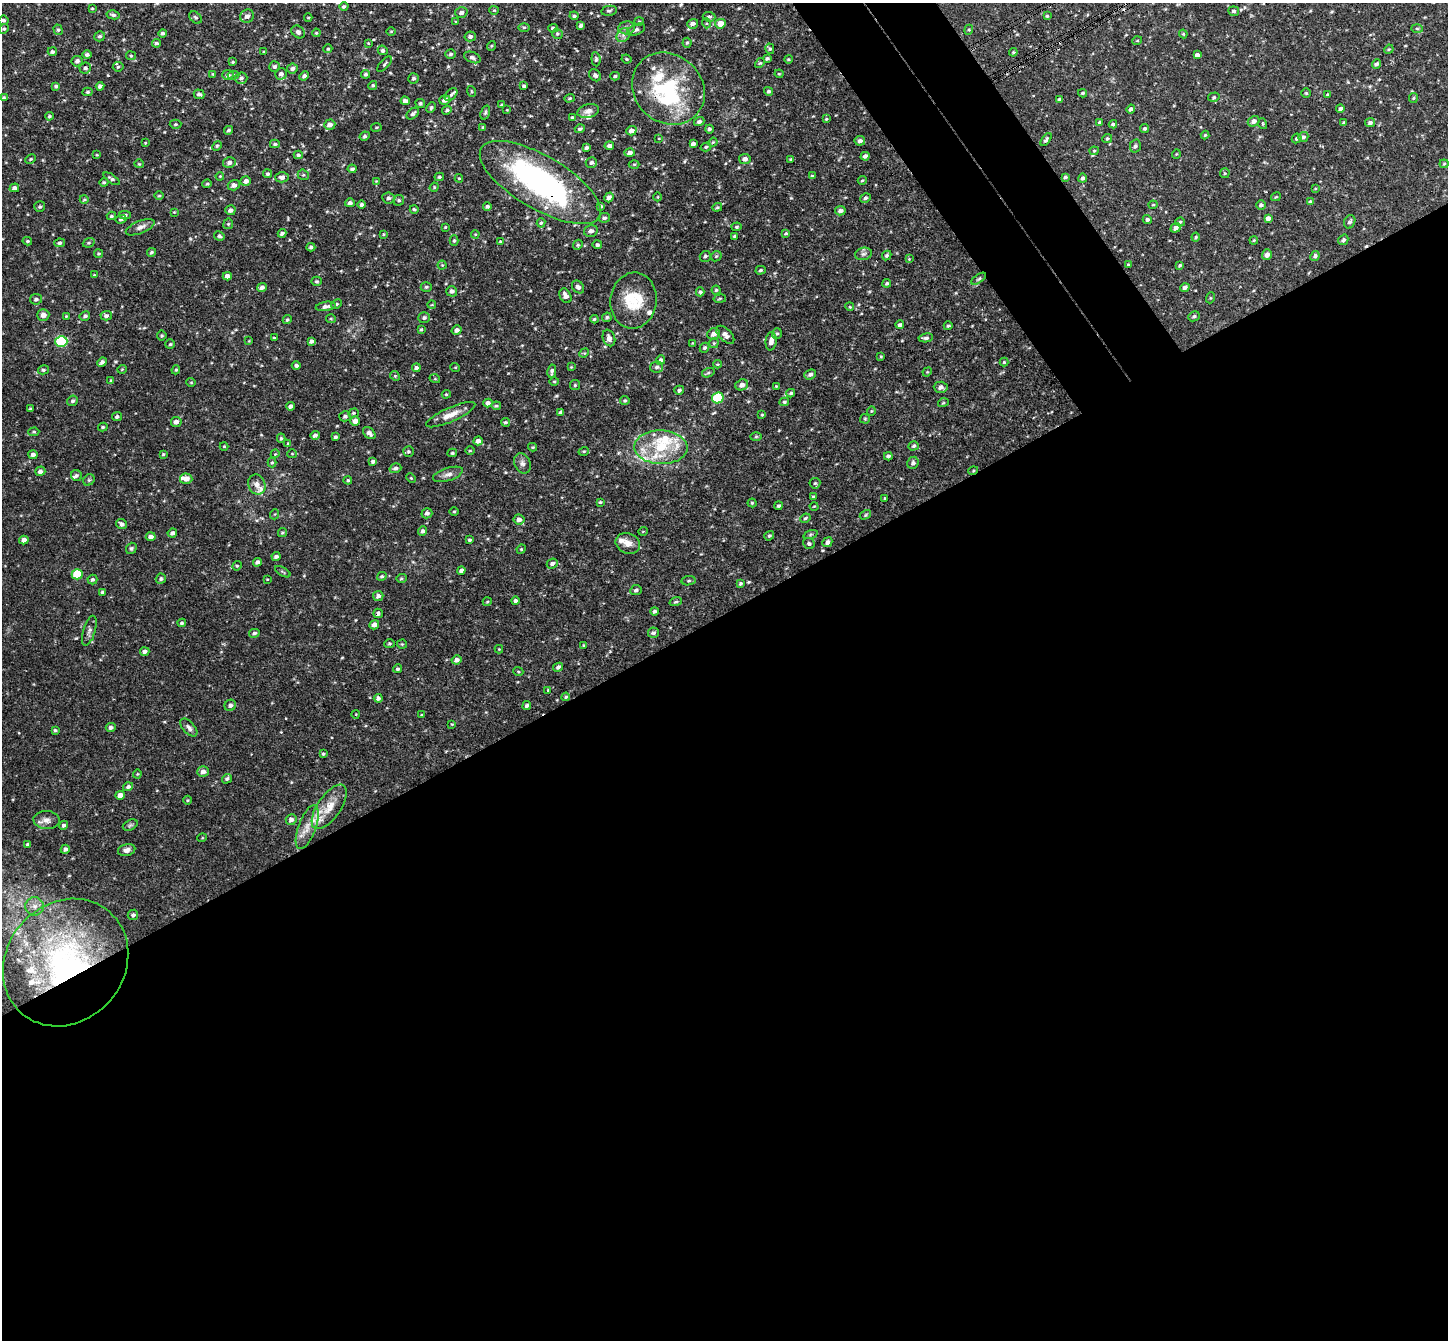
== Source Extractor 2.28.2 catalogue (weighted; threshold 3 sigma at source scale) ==
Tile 15 of 4 x 4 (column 3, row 4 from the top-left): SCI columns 2949-4394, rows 325-1662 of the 5893 x 5868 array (HDU 1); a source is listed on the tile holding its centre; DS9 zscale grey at full resolution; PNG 1450 x 1342 px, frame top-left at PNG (2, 3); each listed source drawn as its Kron ellipse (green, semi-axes under 4 px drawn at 4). Shown black and unused: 57% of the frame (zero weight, under 3 of 4 exposures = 6% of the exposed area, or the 3 px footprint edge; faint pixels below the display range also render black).
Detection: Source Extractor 2.28.2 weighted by HDU 2 'WHT'; one run over the whole footprint, this tile lists its part. Background 0.032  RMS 0.0031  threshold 0.0139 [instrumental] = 3 sigma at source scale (4.5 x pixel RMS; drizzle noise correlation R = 1.50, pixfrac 1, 0.05/0.05 arcsec/px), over >= 5 px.
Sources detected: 504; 2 inside a brighter object's white glare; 2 cosmic-ray / hot-pixel residue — neither listed nor drawn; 23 inside a brighter listed object's ellipse — not listed separately; the other 477 listed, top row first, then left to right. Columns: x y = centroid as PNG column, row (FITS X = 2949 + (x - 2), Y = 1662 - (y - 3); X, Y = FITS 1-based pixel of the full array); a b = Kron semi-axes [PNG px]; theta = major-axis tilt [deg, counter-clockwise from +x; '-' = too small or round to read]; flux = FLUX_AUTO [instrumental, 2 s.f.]
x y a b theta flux
344 6 4 4 - 0.56
92 8 4 3 - 0.29
494 10 5 4 - 0.32
609 11 7 5 11 0.59
1234 11 5 4 - 0.62
461 12 6 5 - 1.1
113 15 6 4 -13 0.68
247 16 7 6 - 1.3
574 16 4 4 - 0.56
1047 16 3 3 - 0.36
195 17 7 5 -44 0.54
709 17 6 5 - 0.68
308 18 4 3 - 0.27
4 20 5 4 - 0.56
639 21 4 4 - 0.35
456 22 3 3 - 0.29
706 23 5 3 - 0.35
693 24 5 5 - 1.5
720 24 5 5 - 3.4
581 25 4 3 - 0.73
524 27 6 4 0 0.41
553 28 5 4 - 0.69
626 28 8 6 8 1
4 29 5 4 - 0.45
1417 29 6 4 -2 0.4
58 30 5 4 - 0.52
636 30 9 5 23 0.95
969 30 5 4 - 0.37
391 31 5 3 - 0.25
298 32 7 5 -44 0.99
162 33 4 4 - 0.68
316 33 4 3 - 0.3
557 34 5 5 - 0.47
1183 34 4 4 - 0.33
623 35 7 6 - 1.1
100 36 5 5 - 0.57
470 36 5 5 - 0.8
1137 41 5 3 - 0.28
156 43 4 4 - 0.62
368 43 4 3 - 0.24
687 43 5 4 - 0.45
491 46 5 3 - 0.3
328 49 4 4 - 0.38
770 49 5 4 - 0.49
1389 49 5 4 - 0.32
383 50 5 4 - 0.61
52 52 4 4 - 0.68
264 52 3 3 - 0.33
1013 52 4 3 - 0.38
451 54 5 4 - 0.58
87 55 5 4 - 0.82
1197 55 4 4 - 1.3
131 56 5 4 - 0.36
472 57 9 5 -23 0.86
767 58 4 3 - 0.59
596 59 7 4 -84 0.61
627 59 5 3 - 0.39
788 59 4 3 - 0.37
77 61 5 5 - 0.92
233 62 3 3 - 0.3
760 63 5 4 - 0.38
384 64 9 3 47 0.5
1377 64 5 4 - 0.77
274 66 5 5 - 0.8
118 67 5 5 - 0.46
85 68 6 5 - 0.75
292 69 5 5 - 1.1
213 74 4 3 - 0.29
281 74 6 6 - 0.96
366 74 4 4 - 0.56
779 74 4 4 - 0.32
228 75 6 5 - 1.2
233 75 6 4 8 0.38
595 75 7 5 -45 0.78
304 76 5 4 - 0.75
615 76 4 3 - 0.52
241 78 6 5 - 0.76
413 78 5 5 - 0.68
373 85 5 4 - 0.46
56 86 4 4 - 0.62
100 86 4 4 - 1
524 86 4 3 - 0.63
668 89 38 34 -43 30
471 91 5 3 - 0.31
769 91 4 4 - 0.68
87 92 5 4 - 0.54
1083 93 4 3 - 0.5
1306 93 4 4 - 0.34
199 94 5 4 - 0.76
451 95 7 5 48 0.69
1327 95 4 3 - 0.31
1214 97 6 4 16 0.43
4 98 4 3 - 0.52
569 98 5 4 - 0.41
1413 98 5 4 - 0.35
1059 99 3 3 - 0.42
445 100 5 5 - 1.5
405 101 4 4 - 1.1
420 103 5 4 - 0.45
502 105 4 3 - 0.49
431 108 5 3 - 0.43
1131 109 4 4 - 0.81
1340 109 4 4 - 0.87
447 110 5 4 - 0.51
507 110 4 4 - 0.28
588 111 11 6 13 1.4
485 112 7 4 71 0.51
413 114 7 4 42 0.74
49 116 4 4 - 0.42
572 117 4 3 - 0.38
826 119 4 3 - 0.31
1254 121 6 5 - 1.3
699 122 5 4 - 0.78
1100 122 4 4 - 0.57
1344 123 4 3 - 0.45
1370 123 5 4 - 0.87
176 124 6 4 2 0.44
1113 124 4 4 - 0.79
1263 124 5 3 - 0.32
330 125 6 5 - 1.5
376 127 5 3 - 0.33
483 127 4 4 - 0.37
1145 128 5 4 - 0.59
580 129 5 4 - 0.55
709 129 4 4 - 0.62
229 130 4 3 - 0.59
631 131 5 4 - 1.7
1205 135 4 4 - 0.36
365 136 5 4 - 0.57
1303 137 5 4 - 0.67
1297 138 5 4 - 0.54
659 139 4 2 - 0.22
1107 139 5 4 - 0.5
1046 140 7 4 54 0.56
860 141 5 5 - 1
713 142 5 3 - 0.32
145 143 3 2 - 0.22
275 144 5 4 - 0.4
693 144 4 3 - 0.96
217 146 5 4 - 0.34
609 146 5 4 - 1.1
1135 146 7 5 77 0.59
706 147 5 4 - 0.43
587 148 4 4 - 0.67
1094 151 4 4 - 0.34
630 153 5 4 - 1
1176 154 5 3 - 0.24
97 155 4 4 - 0.27
298 155 4 4 - 0.67
865 156 4 4 - 1.2
31 159 6 4 27 0.36
745 159 6 5 - 1.3
791 159 4 4 - 0.48
229 163 6 5 - 1
591 163 5 5 - 0.82
139 164 5 4 - 0.34
634 164 5 3 - 0.31
1444 164 4 4 - 0.32
352 169 4 3 - 0.62
1225 173 5 4 - 0.36
267 174 4 4 - 0.56
303 175 6 5 - 0.51
220 176 4 3 - 0.25
812 176 4 4 - 0.41
282 177 6 5 - 1.1
439 177 5 4 - 0.51
1065 177 4 4 - 0.54
459 178 4 3 - 0.33
1083 178 4 4 - 0.7
111 179 9 4 -33 0.72
862 180 4 4 - 0.35
246 181 5 4 - 1.2
376 181 4 3 - 0.25
104 182 4 3 - 0.39
540 182 68 26 -30 67
207 184 4 4 - 0.34
234 185 6 5 - 1.4
434 187 5 4 - 0.29
14 188 5 4 - 0.99
1315 189 4 2 - 0.24
159 196 5 3 - 0.33
609 197 5 4 - 1.4
658 197 4 3 - 0.25
1276 197 5 3 - 0.32
388 198 6 5 - 0.78
865 198 5 4 - 0.6
84 199 4 4 - 0.35
399 200 5 5 - 0.55
1310 202 4 3 - 0.72
350 203 5 4 - 0.83
362 205 4 4 - 0.74
1153 205 4 4 - 0.35
1261 205 5 4 - 0.78
487 206 4 3 - 0.65
601 206 4 4 - 0.51
40 207 5 5 - 0.58
717 207 5 4 - 0.43
414 209 4 4 - 0.5
230 210 5 5 - 0.96
840 211 5 4 - 1.1
174 212 3 3 - 0.22
125 215 6 4 2 0.67
111 216 4 3 - 0.47
604 218 6 5 - 0.75
1268 218 4 4 - 1.2
121 219 5 4 - 0.59
1147 220 4 4 - 0.66
1180 222 5 4 - 0.48
1350 222 7 5 66 0.88
541 223 5 4 - 0.45
228 224 5 5 - 0.42
140 227 15 6 22 1.5
445 227 3 2 - 0.28
737 227 5 4 - 0.42
1176 228 5 4 - 1.3
591 231 7 5 14 1.1
282 233 4 3 - 0.77
786 233 4 3 - 0.49
383 234 3 3 - 0.29
475 234 4 3 - 0.25
219 236 5 4 - 0.6
734 236 3 3 - 0.46
1196 237 4 4 - 0.35
1254 240 4 3 - 0.26
1343 240 5 4 - 0.69
27 241 5 4 - 0.46
454 241 5 4 - 0.54
500 241 4 3 - 0.29
59 243 5 4 - 0.53
89 243 6 4 20 0.44
578 245 5 4 - 0.41
597 245 5 4 - 0.64
311 247 4 3 - 0.63
152 252 4 3 - 0.46
98 254 4 4 - 0.4
863 254 8 6 15 0.92
1267 255 5 5 - 1.4
705 256 5 5 - 0.58
716 256 6 4 44 0.37
887 256 5 4 - 0.54
1315 256 5 4 - 0.74
909 259 3 3 - 0.22
1128 264 4 3 - 0.31
442 265 4 4 - 0.28
1180 265 4 3 - 0.4
761 270 5 3 - 0.45
94 275 4 3 - 0.25
227 276 4 4 - 1.4
979 279 8 4 35 0.54
317 281 5 4 - 0.43
887 283 4 4 - 0.55
262 287 5 4 - 0.97
426 287 5 4 - 0.47
578 287 7 5 -49 1.1
1185 287 5 4 - 1.1
716 290 4 4 - 0.45
452 291 5 5 - 0.9
700 292 4 4 - 0.51
565 296 8 5 -61 1.5
1210 298 5 3 - 0.3
36 299 6 5 - 0.76
720 299 6 3 10 0.33
634 301 28 23 82 10
336 304 6 4 27 0.45
432 305 4 3 - 0.21
326 306 10 4 8 1.4
850 307 4 3 - 0.29
43 315 6 6 - 1.8
66 316 3 3 - 0.27
85 316 5 4 - 0.71
106 316 5 5 - 0.74
1194 316 6 5 - 0.66
607 317 5 4 - 0.54
424 318 6 5 - 0.69
331 319 5 4 - 0.35
594 319 4 3 - 0.41
287 320 5 4 - 0.52
900 325 4 3 - 0.72
948 326 4 3 - 0.44
421 329 3 3 - 0.39
457 330 5 4 - 1.2
777 333 5 4 - 0.56
713 334 6 5 - 1.6
162 335 5 5 - 0.46
725 335 11 6 -45 1.7
274 338 3 3 - 0.39
609 338 8 6 -69 1.5
926 338 7 4 9 0.78
61 341 6 5 - 29
249 341 4 4 - 0.26
311 341 4 4 - 0.77
771 341 9 5 84 1.6
693 343 4 3 - 0.26
714 343 5 5 - 0.38
170 344 5 5 - 0.46
705 348 5 4 - 0.58
584 353 5 4 - 0.33
881 356 4 3 - 0.29
661 360 4 4 - 0.8
102 362 5 3 - 0.96
1004 362 4 4 - 0.33
717 364 4 3 - 0.26
296 365 4 4 - 0.72
455 367 5 3 - 0.25
571 367 4 3 - 0.26
656 367 6 5 - 0.74
416 368 4 4 - 0.75
122 369 5 3 - 0.24
43 370 5 4 - 0.57
176 370 5 4 - 0.35
552 371 7 4 80 0.89
927 372 5 4 - 0.27
708 373 6 4 18 0.46
810 374 6 5 - 0.91
395 376 5 4 - 0.38
435 379 5 3 - 0.25
111 380 4 4 - 0.27
554 381 5 3 - 0.32
191 382 5 4 - 0.32
575 385 5 5 - 0.4
742 385 6 5 - 1.3
776 386 3 3 - 0.26
941 387 7 5 -4 1.3
679 390 5 4 - 0.74
791 393 4 3 - 0.45
446 394 4 4 - 0.34
718 398 6 5 - 18
72 401 6 5 - 0.57
625 401 5 4 - 0.43
784 402 4 3 - 0.48
488 403 4 4 - 1.1
943 403 5 3 - 0.3
290 406 4 4 - 0.97
496 406 5 3 - 0.39
30 409 3 3 - 0.42
871 411 5 3 - 0.24
560 412 4 3 - 0.66
353 413 5 4 - 0.45
451 415 26 7 24 3.4
762 415 4 3 - 0.3
345 416 6 5 - 0.72
117 417 5 4 - 0.57
865 419 5 4 - 0.37
355 421 5 4 - 2
176 422 5 5 - 1.3
505 422 5 4 - 0.51
103 427 5 4 - 0.44
34 432 5 4 - 0.38
369 433 7 5 -43 1.2
315 435 4 4 - 0.88
335 437 4 3 - 0.58
756 437 6 4 2 0.4
281 438 4 4 - 0.42
478 441 5 4 - 1.4
288 443 4 4 - 0.31
224 446 4 4 - 0.29
914 446 5 4 - 0.57
533 447 4 4 - 0.31
661 447 26 17 -2 11
470 451 5 3 - 0.29
584 451 5 3 - 0.31
408 452 5 5 - 0.5
452 453 5 4 - 0.47
163 454 3 3 - 0.33
275 454 4 3 - 0.25
292 454 5 4 - 0.33
33 455 4 4 - 0.96
888 456 4 4 - 0.77
373 461 4 3 - 0.8
272 463 5 4 - 0.4
522 463 10 7 -66 1.3
913 463 6 5 - 0.79
395 468 6 4 17 0.84
40 471 5 5 - 1.2
973 471 5 3 - 0.33
448 474 15 6 18 1.5
76 476 6 5 - 0.64
411 478 5 3 - 0.26
186 479 6 5 - 2.2
89 480 6 5 - 0.51
348 480 4 4 - 0.45
815 483 5 5 - 0.43
257 485 10 8 -69 1.9
813 496 4 3 - 0.29
884 498 4 3 - 0.23
600 502 4 4 - 0.33
752 503 4 4 - 0.38
779 506 4 3 - 0.53
814 506 4 3 - 0.24
454 511 5 3 - 0.3
427 513 5 5 - 1
275 514 5 3 - 0.27
865 515 6 3 32 0.4
805 518 5 3 - 0.38
519 519 5 5 - 1.2
121 524 6 5 - 1.1
423 531 5 4 - 0.81
643 531 5 3 - 0.23
282 532 4 4 - 0.42
172 533 5 4 - 1
810 534 7 3 19 0.39
769 536 5 4 - 0.46
151 537 5 4 - 1.2
24 540 5 4 - 1.3
470 540 4 3 - 0.49
827 542 5 4 - 1.1
628 543 12 10 -23 2.5
809 544 6 5 - 0.67
131 548 6 5 - 0.54
521 549 5 4 - 0.31
276 557 4 3 - 0.84
257 562 4 4 - 0.82
552 563 6 4 22 0.8
237 566 5 4 - 0.36
461 570 4 4 - 1
283 572 8 3 -30 0.4
77 574 5 5 - 11
382 576 5 4 - 0.48
401 578 5 4 - 0.43
161 579 5 5 - 0.61
267 579 4 2 - 0.22
92 580 5 5 - 0.65
688 581 7 4 6 0.5
740 583 4 4 - 0.45
636 590 6 5 - 0.75
102 592 4 4 - 0.53
378 596 5 5 - 1.1
515 601 4 4 - 0.69
487 602 5 3 - 0.28
676 602 6 4 17 0.46
654 611 4 4 - 0.69
378 613 4 4 - 0.72
182 623 4 3 - 0.52
374 625 5 4 - 1.3
89 631 15 6 73 1.2
254 633 5 4 - 0.71
653 633 5 5 - 0.77
389 644 5 4 - 0.44
402 644 5 5 - 0.37
584 645 3 3 - 0.27
499 649 4 4 - 0.25
145 651 5 4 - 1.2
456 660 5 4 - 1.1
558 667 5 4 - 0.62
397 669 4 4 - 0.48
518 671 5 3 - 0.29
548 690 3 2 - 0.69
566 697 4 3 - 0.37
378 698 4 4 - 0.71
230 705 6 5 - 0.98
527 706 4 4 - 0.66
356 714 4 3 - 0.2
421 715 4 3 - 0.29
452 724 3 3 - 0.26
189 727 11 6 -47 1.1
111 728 5 4 - 0.81
55 730 4 3 - 0.5
323 754 4 4 - 0.38
203 772 6 5 - 1.6
137 774 4 4 - 0.3
227 779 5 4 - 0.61
128 787 5 4 - 0.72
120 795 4 4 - 1.7
187 800 4 3 - 0.26
329 807 26 11 56 5.2
47 820 13 9 -4 2
291 820 5 5 - 1.2
63 825 4 4 - 0.66
130 825 8 5 25 0.52
307 827 23 9 70 3.8
202 838 5 3 - 0.25
28 844 3 3 - 0.55
65 849 5 4 - 0.85
127 850 9 6 14 1.5
35 906 9 9 - 2
133 915 5 5 - 0.79
66 963 67 59 49 92
Overlapping masked pixels (flux is a lower limit): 6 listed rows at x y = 668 89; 540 182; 973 471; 378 613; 329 807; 66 963